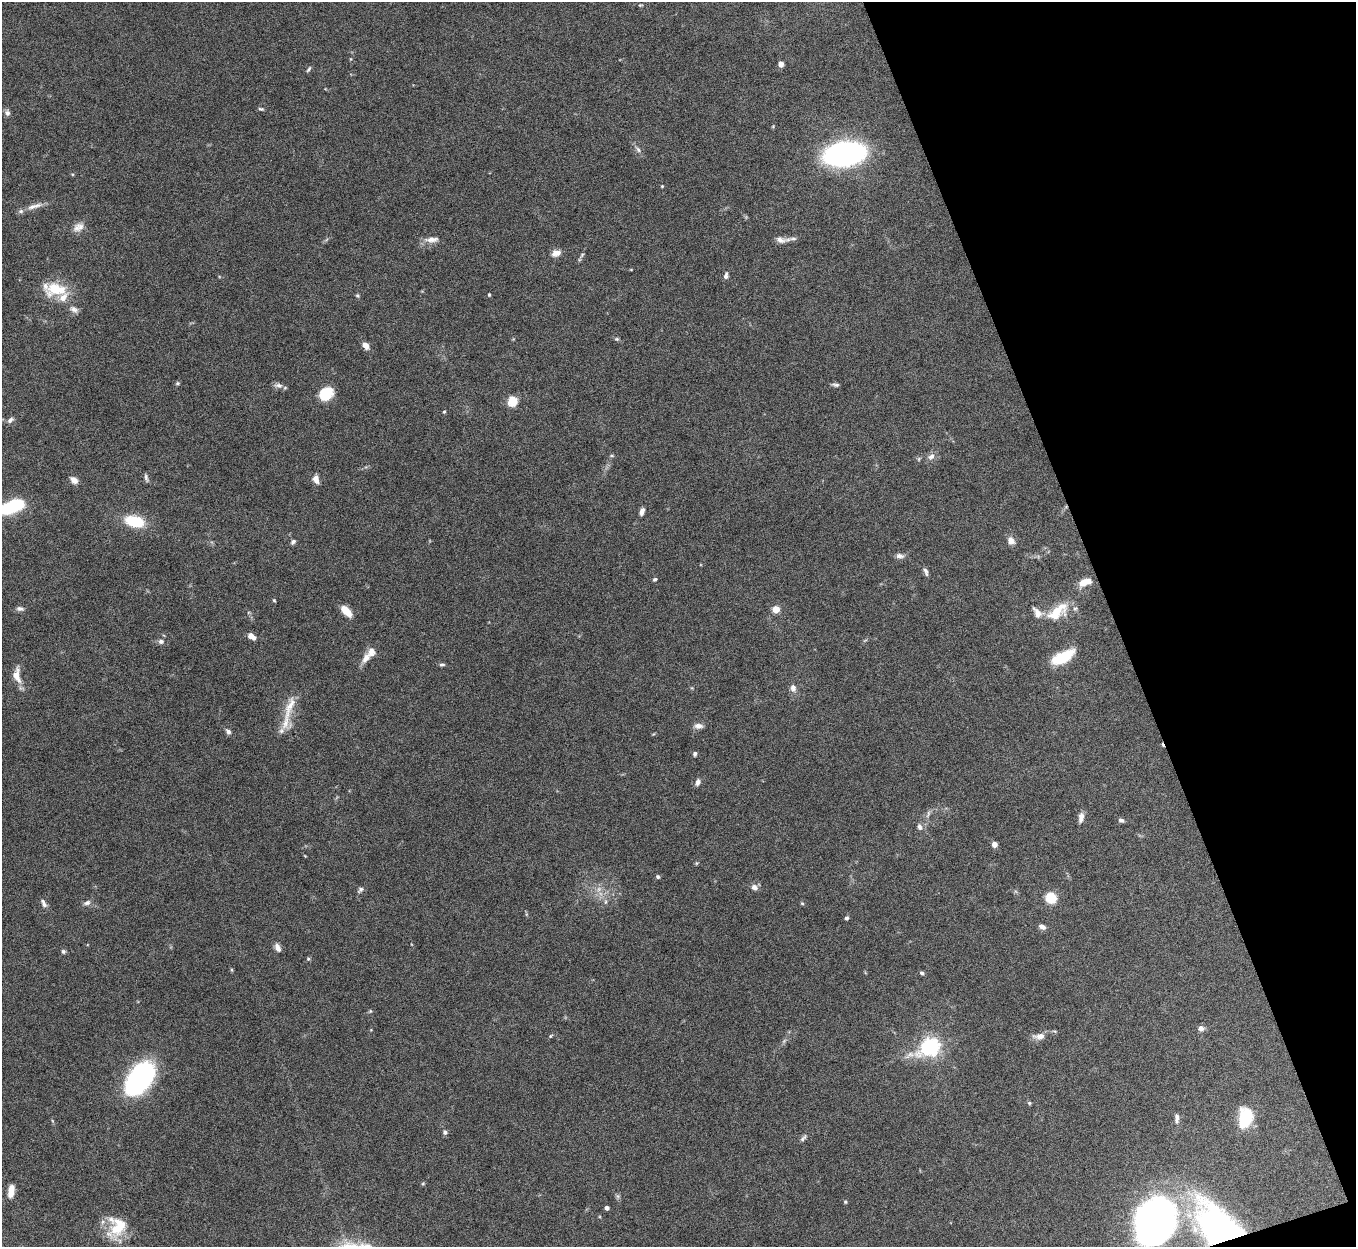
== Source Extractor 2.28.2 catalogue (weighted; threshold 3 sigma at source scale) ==
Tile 12 of 4 x 4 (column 4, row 3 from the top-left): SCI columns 4062-5415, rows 1395-2639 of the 5422 x 5403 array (HDU 1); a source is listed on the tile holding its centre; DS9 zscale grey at full resolution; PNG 1358 x 1249 px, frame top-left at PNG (2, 2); no overlay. Shown black and unused: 18% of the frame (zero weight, under 8 of 15 exposures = <1% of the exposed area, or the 3 px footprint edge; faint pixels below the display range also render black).
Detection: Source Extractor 2.28.2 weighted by HDU 2 'WHT'; one run over the whole footprint, this tile lists its part. Background 0.161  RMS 0.0048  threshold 0.0196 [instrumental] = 3 sigma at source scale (4.09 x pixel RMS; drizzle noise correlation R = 1.36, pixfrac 0.8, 0.05/0.05 arcsec/px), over >= 5 px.
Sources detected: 110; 1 too faint to see at this stretch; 2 inside a brighter object's white glare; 1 cosmic-ray / hot-pixel residue — not listed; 8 inside a brighter listed object's ellipse — not listed separately; the other 98 listed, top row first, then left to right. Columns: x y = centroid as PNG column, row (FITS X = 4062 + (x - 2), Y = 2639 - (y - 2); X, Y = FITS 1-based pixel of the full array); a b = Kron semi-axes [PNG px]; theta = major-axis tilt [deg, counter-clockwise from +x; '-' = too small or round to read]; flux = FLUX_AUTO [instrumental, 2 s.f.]
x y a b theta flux
640 5 6 4 0 0.48
781 64 5 5 - 2.4
309 69 8 4 55 0.75
261 109 7 4 -10 0.68
7 113 7 6 - 1.5
638 150 8 5 -62 1.2
844 154 26 14 7 150
662 186 3 3 - 0.42
34 206 24 6 16 3.4
78 227 16 10 28 3.5
431 239 18 7 4 3.1
793 239 11 4 0 1.3
780 240 13 8 -9 2.7
556 253 9 6 21 3.5
582 255 7 4 47 0.67
726 275 9 5 80 1.4
55 289 17 10 -4 18
489 294 4 3 - 0.7
357 296 6 4 -34 0.63
74 309 12 7 -28 2.1
617 339 6 5 - 0.63
366 345 8 5 -50 3.3
177 383 6 5 - 0.66
278 385 13 7 -10 1.8
835 385 9 4 -6 0.99
326 395 13 11 52 14
512 401 5 5 - 31
444 412 4 3 - 0.57
10 420 10 6 40 1.4
612 456 6 3 0 0.54
931 456 11 8 33 2.2
146 478 10 4 -74 1.1
316 479 10 7 -71 2.7
74 480 10 7 -37 2.4
12 507 19 10 23 31
642 511 8 5 72 2
135 521 18 10 -13 18
1011 541 9 7 -59 3.1
293 542 7 5 44 1
900 556 10 6 -6 1.9
926 572 10 5 -73 1.3
655 579 5 4 - 0.75
1085 582 15 7 19 5.5
274 600 5 4 - 0.5
20 609 10 6 -7 1.4
776 609 5 4 - 11
1057 610 30 12 27 11
346 611 14 7 -47 5.4
251 636 9 5 -32 3.6
161 641 7 6 - 1.4
1063 657 24 10 27 15
366 658 15 9 58 3.7
442 664 7 4 5 0.8
16 675 18 9 -81 5.5
793 688 9 7 -81 2.1
290 707 41 11 70 8.9
698 726 10 6 -3 2.4
228 732 8 6 -49 1.4
695 754 5 4 - 0.98
698 782 8 6 71 1.5
928 814 11 4 71 1.3
1081 818 13 6 81 2.5
1121 820 7 5 -22 1.1
919 827 8 6 -71 1.4
994 844 4 4 - 4.3
305 856 4 3 - 0.31
696 863 5 3 - 0.41
658 877 5 4 - 0.86
754 887 8 7 - 2.1
599 889 7 6 - 1.7
360 890 9 6 46 1.1
1051 898 10 9 - 10
44 903 11 5 -63 1.7
87 903 9 6 21 1.5
802 903 5 4 - 0.53
847 918 4 4 - 1.1
1042 927 8 5 -21 2
278 948 11 6 -67 2.2
63 951 6 5 - 0.87
308 959 5 4 - 0.62
922 973 6 5 - 0.8
1201 1028 8 7 - 1.8
550 1036 6 4 87 0.45
1039 1036 15 7 3 3.3
931 1047 7 6 - 210
140 1078 31 18 53 91
1029 1103 5 4 - 0.61
1177 1118 13 5 -88 1.6
1245 1118 16 10 79 24
445 1132 7 6 - 1
803 1138 12 4 48 1.1
423 1183 6 3 20 0.47
11 1191 12 6 84 6.1
845 1202 5 4 - 0.5
607 1208 4 4 - 1.8
1153 1219 39 32 45 200
120 1225 28 27 - 13
1215 1231 65 38 -73 120
Overlapping masked pixels (flux is a lower limit): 1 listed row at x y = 1215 1231
Isophote crosses this tile's border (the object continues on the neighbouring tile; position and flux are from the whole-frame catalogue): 1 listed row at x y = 12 507